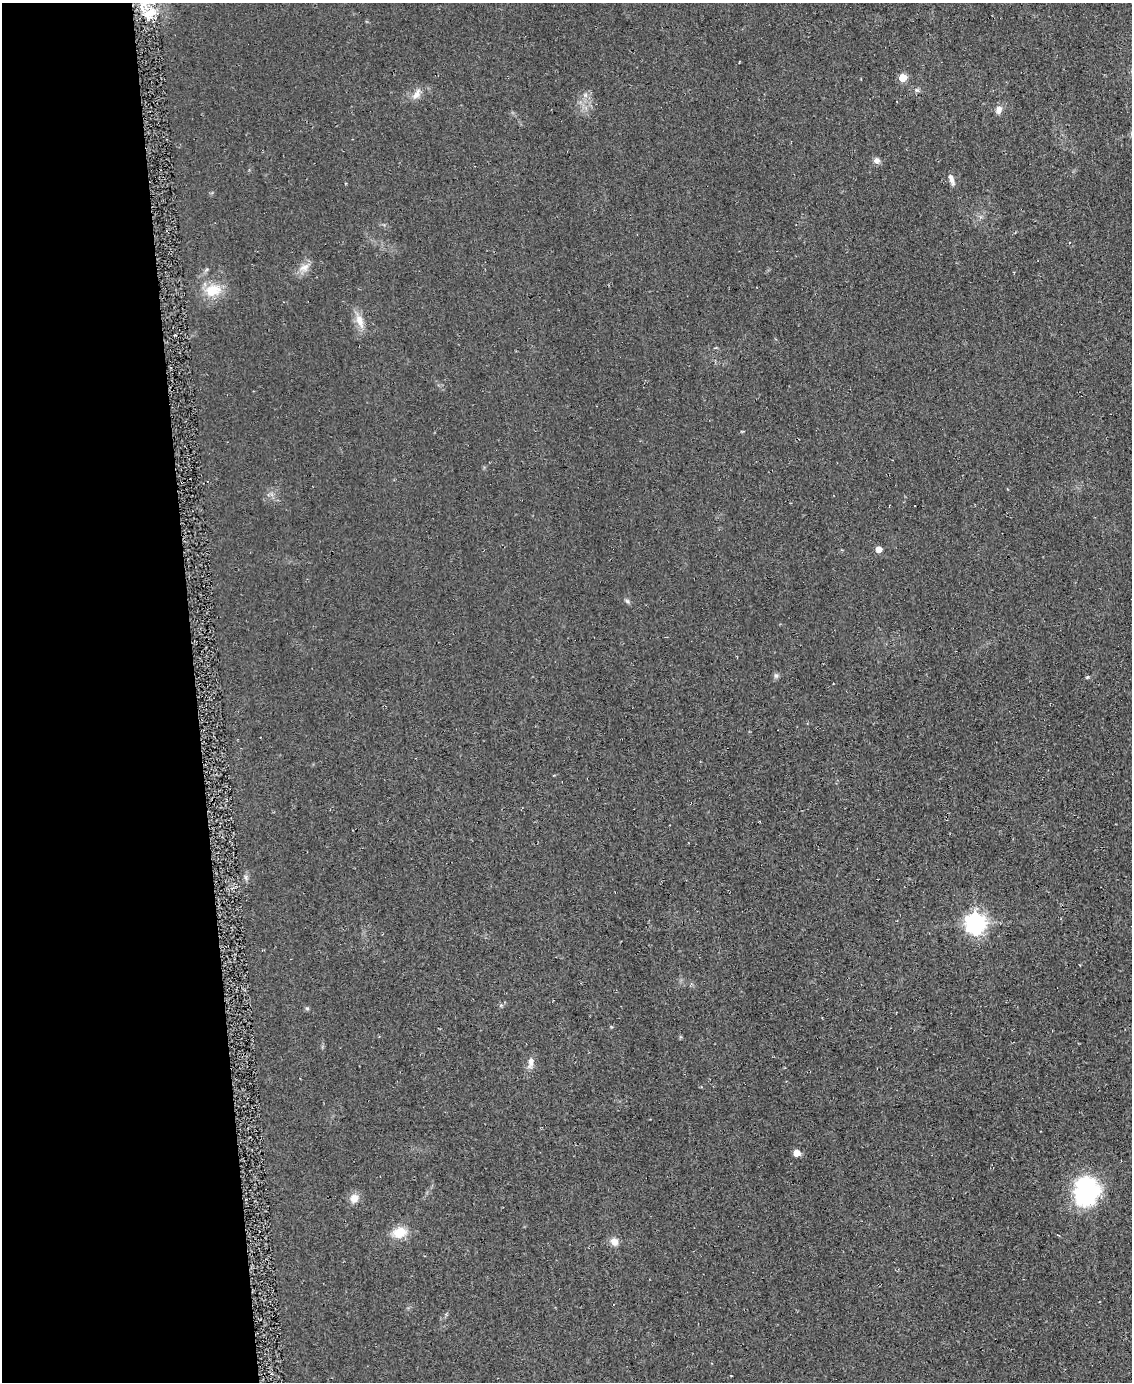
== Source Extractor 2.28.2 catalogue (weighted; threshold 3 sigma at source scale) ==
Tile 5 of 4 x 3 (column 1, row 2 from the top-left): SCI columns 11-1140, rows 1556-2935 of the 4559 x 4551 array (HDU 1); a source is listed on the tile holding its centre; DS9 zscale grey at full resolution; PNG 1134 x 1384 px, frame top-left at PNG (2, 3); no overlay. Shown black and unused: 17% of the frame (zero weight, under 2 of 3 exposures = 3% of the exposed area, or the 3 px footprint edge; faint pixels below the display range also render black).
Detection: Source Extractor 2.28.2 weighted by HDU 2 'WHT'; one run over the whole footprint, this tile lists its part. Background 0.047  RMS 0.013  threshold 0.0597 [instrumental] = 3 sigma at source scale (4.5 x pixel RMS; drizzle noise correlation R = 1.50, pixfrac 1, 0.05/0.05 arcsec/px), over >= 5 px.
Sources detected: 23; all 23 listed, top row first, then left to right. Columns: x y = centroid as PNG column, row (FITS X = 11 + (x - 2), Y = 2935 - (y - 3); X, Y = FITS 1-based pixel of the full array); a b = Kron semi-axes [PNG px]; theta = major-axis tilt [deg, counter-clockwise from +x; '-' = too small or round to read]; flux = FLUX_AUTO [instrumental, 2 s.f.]
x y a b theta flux
149 14 16 11 41 25
903 77 5 5 - 28
917 90 7 5 -18 2.8
417 94 16 8 61 8.8
585 95 7 4 90 3.1
999 110 11 7 79 6.8
877 160 9 8 - 5.1
951 179 15 6 -69 6.1
304 267 16 8 25 10
213 290 23 16 18 30
360 321 21 9 -69 15
879 549 5 4 - 14
627 601 7 4 -45 2.4
776 676 8 6 -90 3
246 877 7 4 -90 2.9
975 923 7 7 - 740
307 1008 6 4 -1 1.9
531 1062 14 7 80 8.5
796 1153 5 5 - 17
1086 1191 33 27 84 120
354 1198 11 9 63 11
400 1232 15 12 17 22
614 1242 10 8 -39 9.3
Unlisted compact peaks at least as high as the median listed source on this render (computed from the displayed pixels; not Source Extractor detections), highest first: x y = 1087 677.